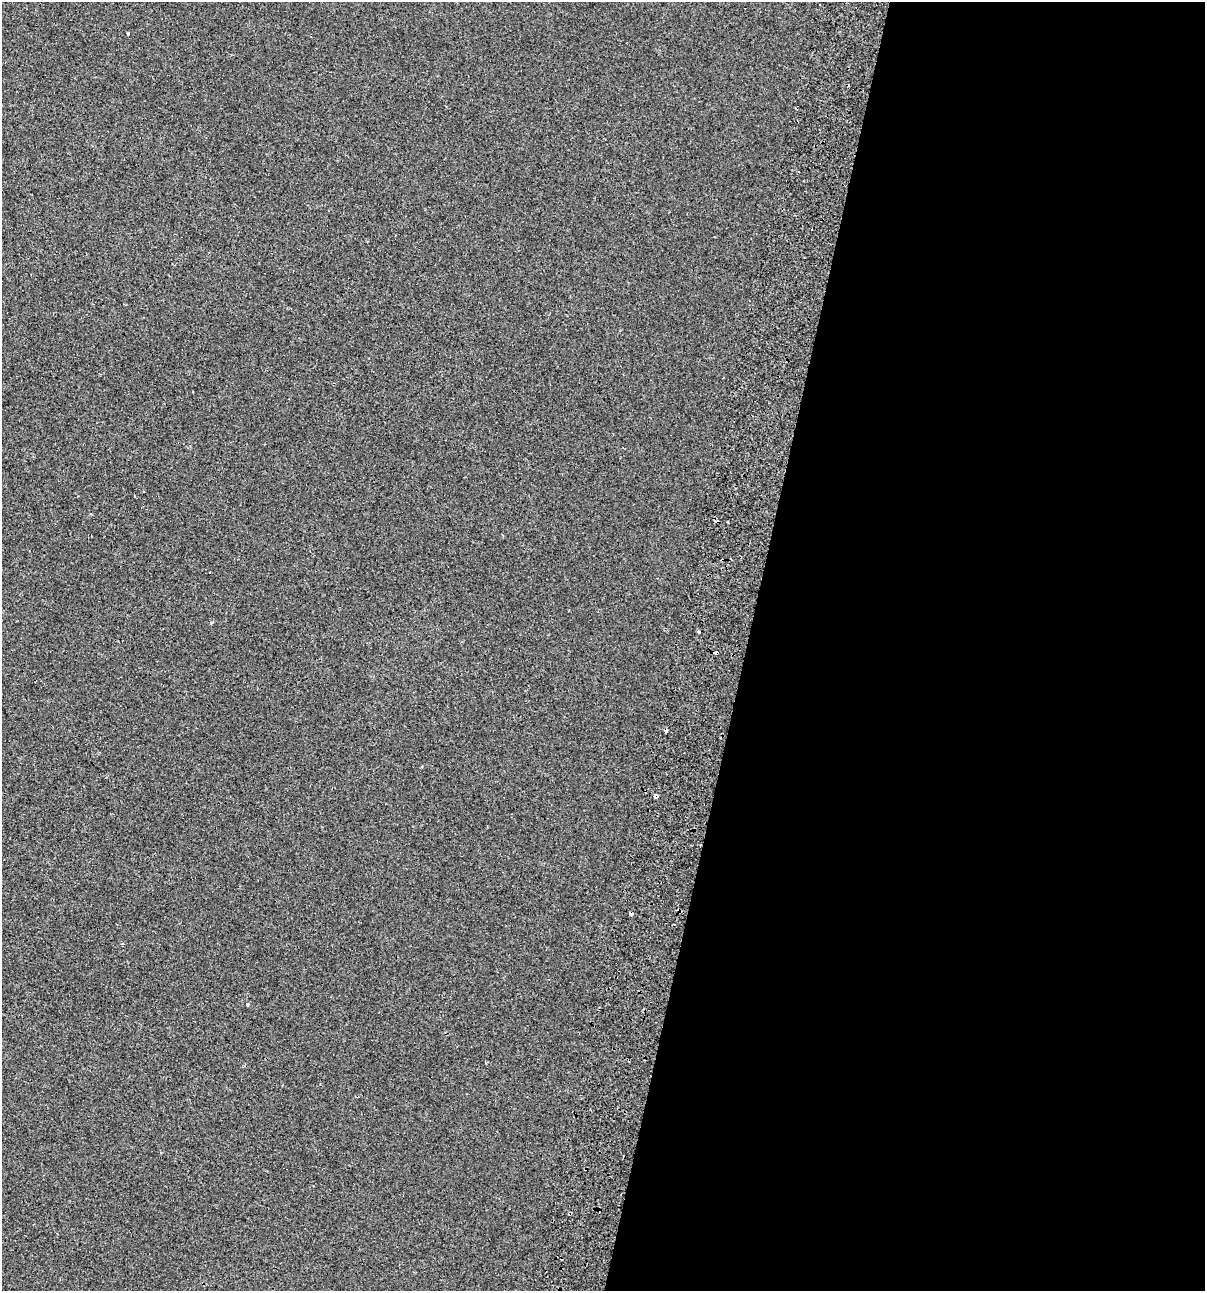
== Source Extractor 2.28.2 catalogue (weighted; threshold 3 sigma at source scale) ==
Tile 12 of 4 x 4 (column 4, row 3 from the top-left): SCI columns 3999-5201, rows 1378-2666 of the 5531 x 5345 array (HDU 1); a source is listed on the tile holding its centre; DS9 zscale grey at full resolution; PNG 1207 x 1293 px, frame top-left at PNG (2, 2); no overlay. Shown black and unused: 38% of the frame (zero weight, under 2 of 3 exposures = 7% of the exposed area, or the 3 px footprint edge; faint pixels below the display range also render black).
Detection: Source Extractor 2.28.2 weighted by HDU 2 'WHT'; one run over the whole footprint, this tile lists its part. Background -4.89e-04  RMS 0.0045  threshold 0.0203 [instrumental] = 3 sigma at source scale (4.5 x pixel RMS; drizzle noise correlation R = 1.50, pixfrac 1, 0.0396/0.0396 arcsec/px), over >= 5 px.
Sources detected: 9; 4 cosmic-ray / hot-pixel residue — not listed; the other 5 listed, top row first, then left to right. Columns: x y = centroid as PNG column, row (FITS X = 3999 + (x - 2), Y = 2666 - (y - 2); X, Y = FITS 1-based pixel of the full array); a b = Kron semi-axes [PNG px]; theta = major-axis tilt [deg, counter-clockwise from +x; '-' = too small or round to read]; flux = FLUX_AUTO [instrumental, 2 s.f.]
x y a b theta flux
128 33 3 3 - 1.1
698 631 3 3 - 3.9
656 796 4 3 - 9.4
631 914 4 3 - 2.8
247 1004 4 3 - 2.6
Overlapping masked pixels (flux is a lower limit): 2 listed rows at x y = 656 796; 631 914